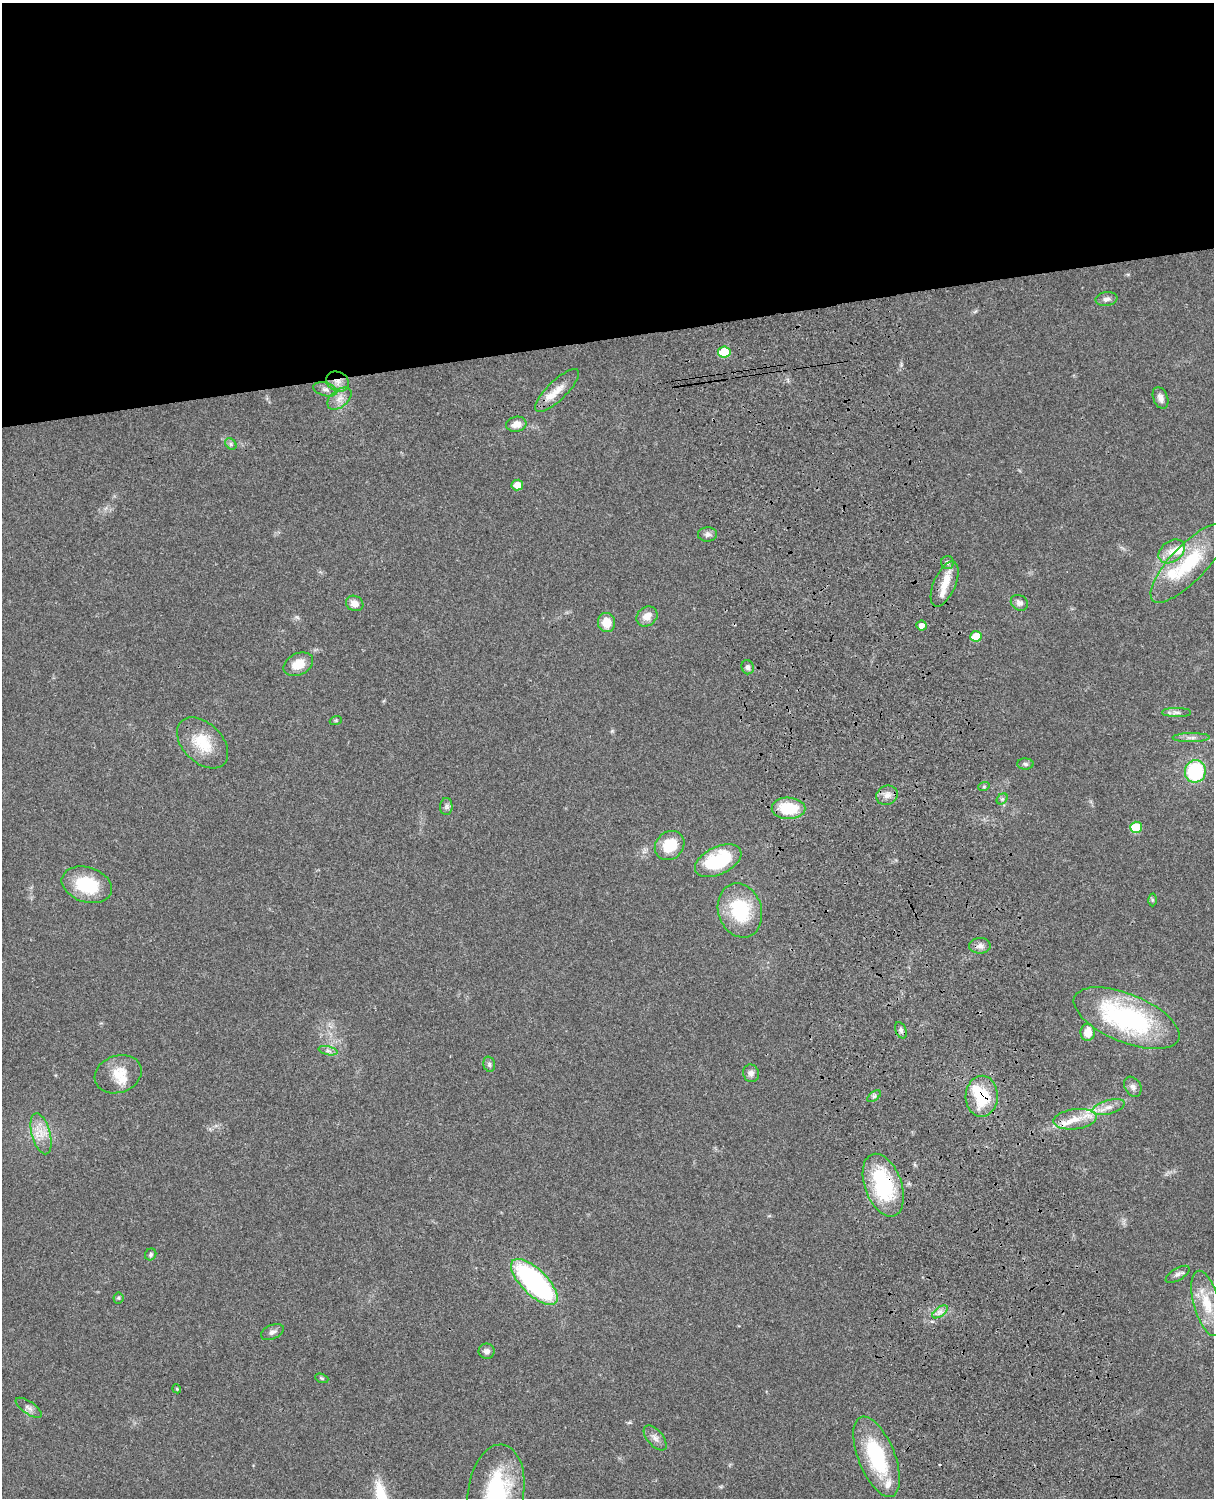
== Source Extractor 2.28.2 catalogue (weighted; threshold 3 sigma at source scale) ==
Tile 2 of 4 x 3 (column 2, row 1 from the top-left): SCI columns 1333-2544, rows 3268-4763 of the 5087 x 4926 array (HDU 1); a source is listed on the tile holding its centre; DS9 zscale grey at full resolution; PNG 1216 x 1500 px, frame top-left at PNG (2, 3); each listed source drawn as its Kron ellipse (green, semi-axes under 4 px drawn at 4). Shown black and unused: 23% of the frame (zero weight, under 3 of 4 exposures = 6% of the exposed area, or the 3 px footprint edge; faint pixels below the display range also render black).
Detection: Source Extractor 2.28.2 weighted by HDU 2 'WHT'; one run over the whole footprint, this tile lists its part. Background 0.0787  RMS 0.0058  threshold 0.026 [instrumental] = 3 sigma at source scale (4.5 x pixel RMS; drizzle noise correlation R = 1.50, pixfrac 1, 0.05/0.05 arcsec/px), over >= 5 px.
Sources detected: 78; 1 inside a brighter object's white glare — neither listed nor drawn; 8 inside a brighter listed object's ellipse — not listed separately; the other 69 listed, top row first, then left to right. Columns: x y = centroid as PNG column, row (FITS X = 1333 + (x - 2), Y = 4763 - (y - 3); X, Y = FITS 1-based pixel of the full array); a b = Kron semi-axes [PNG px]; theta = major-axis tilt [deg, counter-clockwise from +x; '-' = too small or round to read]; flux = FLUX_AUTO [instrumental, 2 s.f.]
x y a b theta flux
1106 299 11 7 8 2.6
724 352 6 5 - 21
338 382 12 9 -29 5
325 389 12 6 -16 2.4
557 390 29 9 44 8
339 398 14 8 39 4.4
1161 398 11 7 -68 3.1
516 424 10 7 11 5
231 444 6 5 - 1.2
517 485 6 5 - 5.4
708 534 9 7 4 2.2
1172 551 14 10 37 6.1
947 563 6 6 - 1.9
1189 563 52 18 46 34
945 584 24 11 67 10
355 603 9 7 -27 3.7
1019 603 9 7 -34 2.3
647 616 11 9 38 5.6
606 623 9 8 - 8.8
922 626 5 5 - 3.7
976 636 6 5 - 13
298 664 16 10 27 9.7
748 667 7 6 - 1.9
1177 712 14 4 0 2.1
336 720 6 4 19 0.71
1191 738 18 4 1 2.7
203 743 30 20 -45 19
1025 764 8 5 -2 1.4
1195 771 11 10 - 42
984 786 6 3 19 0.77
887 795 11 9 25 3.9
1002 799 6 5 - 1.1
446 806 8 6 88 1.6
788 808 17 10 -1 23
1136 827 6 5 - 17
670 845 16 13 43 16
718 861 25 14 26 36
87 885 26 17 -18 28
1152 900 6 4 -89 0.82
740 910 27 21 -72 35
980 946 11 8 1 2.8
1127 1018 56 24 -22 95
901 1030 8 5 -67 1.5
1088 1032 8 7 - 7.6
328 1051 9 4 -13 1.6
489 1064 8 5 -75 1.4
751 1073 9 8 - 2.4
118 1074 24 18 19 12
1133 1087 11 8 -59 2.4
874 1096 8 4 36 1.2
982 1096 20 16 89 25
1109 1107 16 7 16 4.5
1075 1119 22 10 7 8.2
41 1134 21 9 -74 8
883 1185 33 18 -70 52
151 1254 6 5 - 1
1178 1274 13 6 31 2.2
534 1282 30 13 -44 110
118 1298 5 5 - 0.78
1207 1303 34 13 -75 16
940 1312 9 4 36 2.2
272 1332 12 7 24 2.3
487 1351 8 7 - 2.5
322 1378 7 4 -20 0.74
177 1389 4 3 - 0.55
29 1408 15 6 -34 2.5
655 1438 15 8 -49 3.3
876 1457 43 18 -68 43
496 1493 49 28 82 57
Overlapping masked pixels (flux is a lower limit): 3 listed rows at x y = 338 382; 982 1096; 883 1185
Isophote crosses this tile's border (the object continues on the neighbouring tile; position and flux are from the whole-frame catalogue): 1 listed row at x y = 496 1493